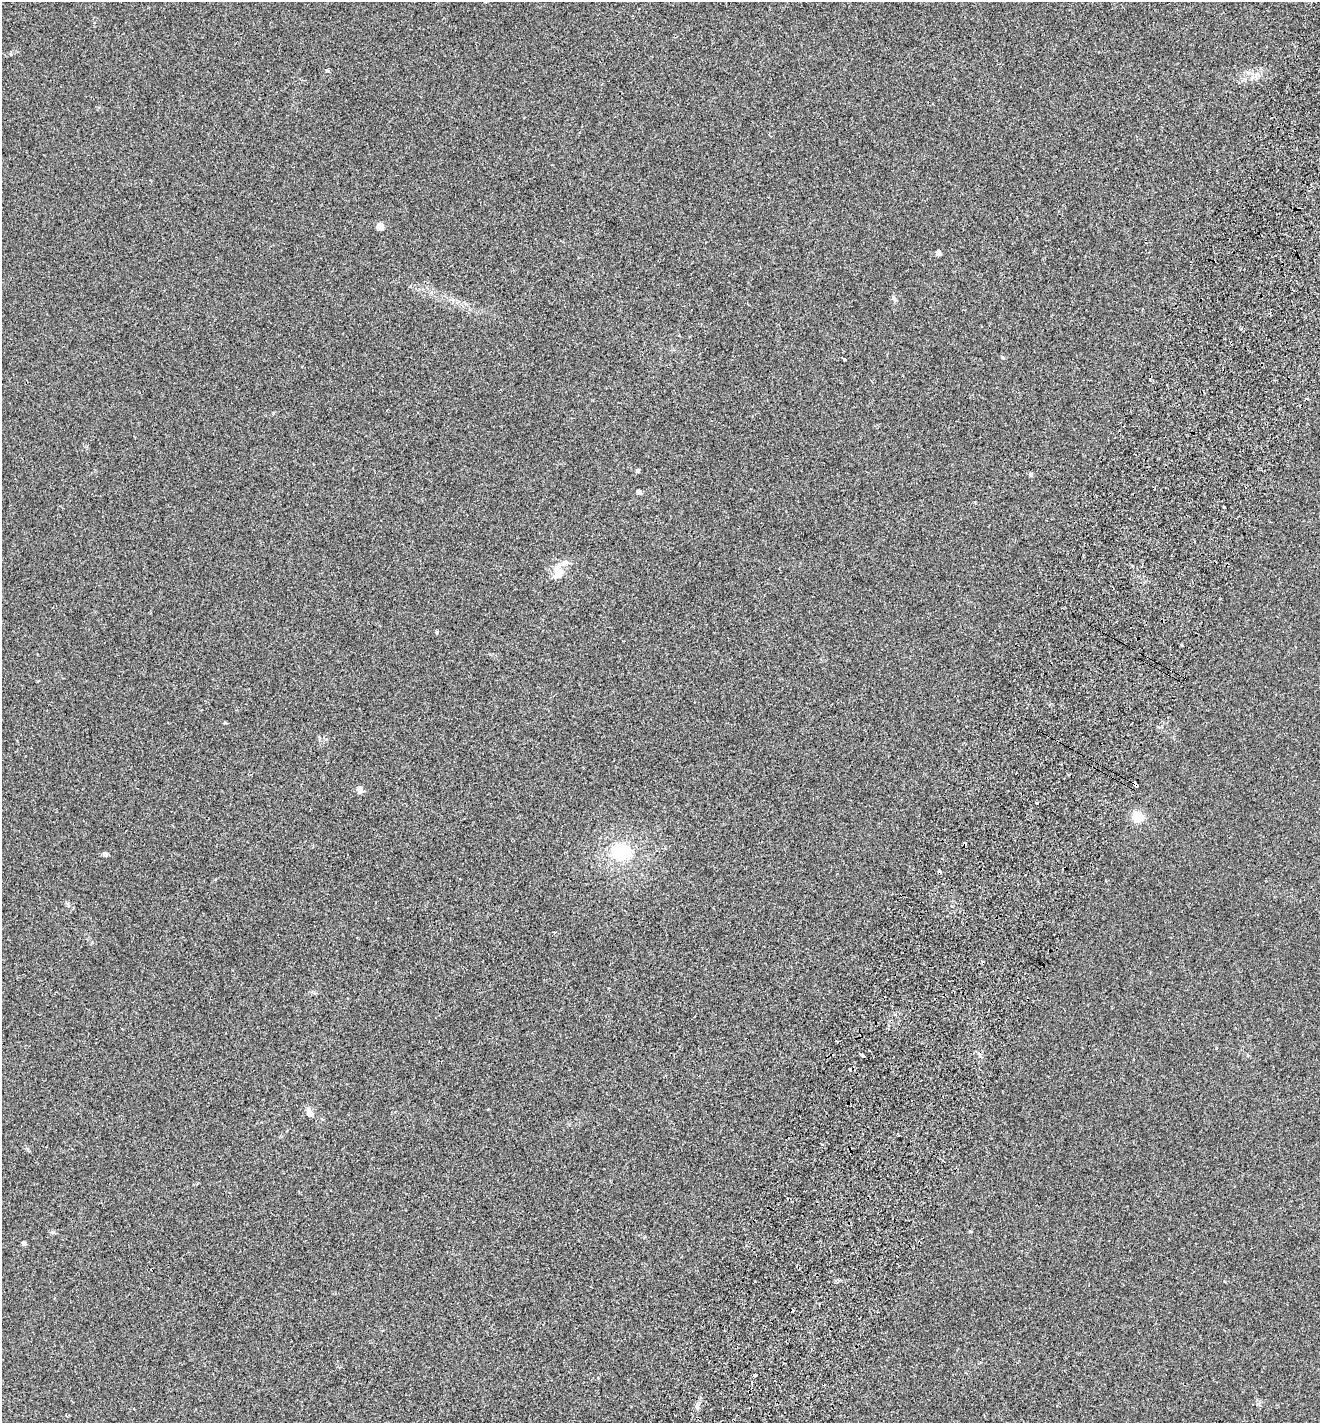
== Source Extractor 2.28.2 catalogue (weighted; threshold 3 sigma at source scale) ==
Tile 10 of 4 x 4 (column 2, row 3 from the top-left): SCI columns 1518-2835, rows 1455-2875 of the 5803 x 5747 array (HDU 1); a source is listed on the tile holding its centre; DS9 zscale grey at full resolution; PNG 1322 x 1425 px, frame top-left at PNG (2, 2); no overlay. Shown black and unused: <1% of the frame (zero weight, under 2 of 3 exposures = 3% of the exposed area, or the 3 px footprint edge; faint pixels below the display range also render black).
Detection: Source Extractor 2.28.2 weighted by HDU 2 'WHT'; one run over the whole footprint, this tile lists its part. Background 0.0531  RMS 0.0077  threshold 0.0346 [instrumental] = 3 sigma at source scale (4.5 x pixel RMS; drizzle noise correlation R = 1.50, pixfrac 1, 0.05/0.05 arcsec/px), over >= 5 px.
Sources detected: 32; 6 cosmic-ray / hot-pixel residue — not listed; the other 26 listed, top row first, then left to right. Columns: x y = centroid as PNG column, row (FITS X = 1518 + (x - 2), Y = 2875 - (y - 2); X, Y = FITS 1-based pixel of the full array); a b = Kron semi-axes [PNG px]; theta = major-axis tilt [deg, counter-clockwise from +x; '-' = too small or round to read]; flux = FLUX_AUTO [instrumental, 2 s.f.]
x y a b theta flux
327 70 4 3 - 2.8
380 226 5 4 - 13
938 253 4 4 - 5.5
893 298 9 4 -49 1.5
679 335 3 2 - 0.76
844 359 4 3 - 2.3
637 470 4 4 - 1.4
1031 474 5 4 - 1.9
639 492 4 4 - 4.4
1224 507 3 3 - 1.5
1130 519 3 2 - 1.1
557 575 37 10 60 9.9
437 633 5 4 - 0.86
1135 784 5 3 - 13
359 791 8 6 -23 2
1037 803 3 3 - 0.87
1138 817 5 5 - 69
621 852 24 19 -10 35
105 854 6 5 - 1.7
939 871 4 3 - 1.1
555 932 3 2 - 2.4
862 1055 5 3 - 4.5
309 1112 10 7 -86 3.8
24 1243 4 4 - 2.2
755 1375 3 3 - 4.1
696 1406 6 4 -72 1.4
Overlapping masked pixels (flux is a lower limit): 1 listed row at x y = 1135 784
Unlisted compact peaks at least as high as the median listed source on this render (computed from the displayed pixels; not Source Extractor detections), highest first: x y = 225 723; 1002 357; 1251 79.